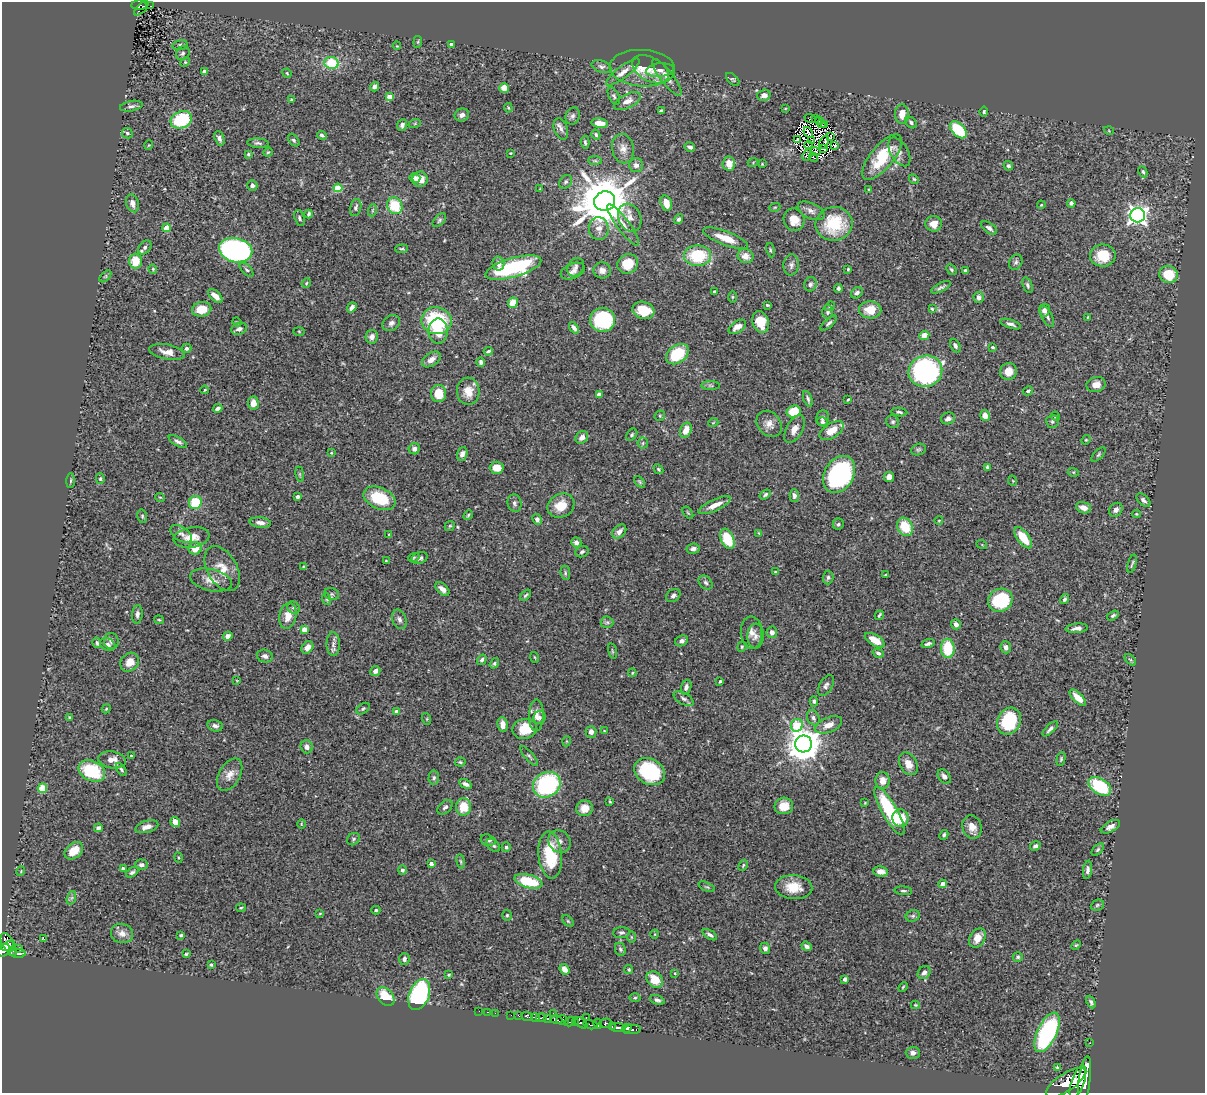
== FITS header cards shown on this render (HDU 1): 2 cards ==
NAXIS1  =                 1203
NAXIS2  =                 1091

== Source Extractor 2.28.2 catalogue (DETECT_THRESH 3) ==
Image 1203 x 1091 px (HDU 1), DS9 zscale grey, 1 PNG px = 1 image px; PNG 1207 x 1095 px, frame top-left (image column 1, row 1091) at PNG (2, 2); each listed source drawn as its Kron ellipse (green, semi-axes under 4 px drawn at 4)
Background 0.847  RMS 0.027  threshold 0.0824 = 3 sigma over >= 5 px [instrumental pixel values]
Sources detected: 479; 4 with non-positive FLUX_AUTO (blend fragments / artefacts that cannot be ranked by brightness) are neither listed nor drawn; the other 475 listed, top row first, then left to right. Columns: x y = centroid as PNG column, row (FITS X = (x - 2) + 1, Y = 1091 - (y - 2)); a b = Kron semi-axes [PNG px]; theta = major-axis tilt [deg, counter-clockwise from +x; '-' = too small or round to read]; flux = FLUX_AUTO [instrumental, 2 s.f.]
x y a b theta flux
139 5 8 4 2 130
151 6 3 2 - 9.5
141 8 9 3 43 55
418 42 6 4 83 2.3
451 44 3 3 - 4.8
180 45 7 5 10 3.6
397 46 4 3 - 1.5
183 53 7 6 - 5.2
185 62 5 4 - 2.1
331 63 7 6 - 63
601 67 10 6 -19 6.2
642 68 33 18 -3 43
650 69 20 11 -29 19
660 70 14 6 6 8.4
204 72 3 3 - 4.9
623 72 20 6 38 14
287 73 5 4 - 2.1
667 77 22 6 -52 14
733 79 8 4 -44 3
375 87 5 4 - 7.1
504 88 5 5 - 19
764 95 6 5 - 11
614 96 9 5 -64 4.6
389 97 4 4 - 26
291 100 4 4 - 2.2
627 101 15 7 26 13
131 106 11 5 11 5.7
508 108 5 4 - 2.4
785 108 3 2 - 1.3
661 111 4 3 - 7.4
984 112 5 4 - 3.5
902 114 10 7 -89 21
462 115 7 6 - 7.7
573 116 9 7 71 5.4
810 118 6 2 -19 1.2
815 119 2 2 - 300
181 120 11 8 23 110
819 120 3 2 - 2.4
911 122 7 5 -42 3.8
415 123 6 4 20 2.2
600 123 8 4 -8 21
821 123 3 2 - 6.1
402 125 6 5 - 5.8
825 125 4 2 - 1
561 129 11 6 -71 8.2
958 130 10 6 -44 82
1109 131 5 3 - 1.5
808 132 6 2 -55 2.4
127 133 5 5 - 3.5
322 135 5 3 - 3.3
596 135 5 4 - 3.1
830 136 4 2 - 1.3
219 138 7 5 -70 5.7
798 139 4 2 - 1.8
294 140 7 4 -51 4.1
811 141 3 2 - 1
585 142 6 4 -86 3.1
824 142 7 2 67 0.64
258 143 11 4 -3 4.8
149 145 5 3 - 1.4
808 145 4 2 - 1.6
834 146 4 2 - 3
690 147 5 4 - 6.4
623 149 15 11 -79 16
824 149 2 2 - 2.3
815 151 5 2 - 2
268 152 5 3 - 1.9
899 152 16 8 -58 11
511 153 3 2 - 1.1
248 154 4 4 - 3.6
807 155 6 3 64 1.4
814 157 5 2 - 3
882 157 27 11 51 74
595 161 7 4 -1 3.4
753 162 5 3 - 1.7
729 164 7 6 - 20
762 164 2 2 - 1.3
636 165 7 7 - 7.2
1008 166 5 4 - 4.4
1143 172 6 4 -63 3.4
415 178 5 4 - 8.3
420 179 7 7 - 17
914 179 5 4 - 2.4
566 182 7 6 - 3.9
252 186 5 5 - 5.1
338 188 4 4 - 70
540 189 4 2 - 1.6
869 190 4 3 - 2
605 201 11 9 22 11000
132 203 9 6 -73 12
666 203 8 5 -73 24
1071 203 4 4 - 4.3
1041 205 4 3 - 1.6
395 206 9 7 -56 61
356 207 9 5 75 4.7
775 207 5 3 - 1.8
373 210 6 4 71 2.4
811 211 14 7 -25 10
309 214 4 3 - 3.6
1138 215 7 7 - 880
299 218 8 5 -72 3.5
630 218 14 11 -65 18
679 219 5 4 - 4.4
439 220 8 5 46 3.8
794 220 11 10 - 24
834 224 18 17 - 85
934 224 8 7 - 16
623 225 25 6 -54 18
167 228 4 4 - 35
599 228 11 10 - 15
989 228 9 5 -36 7.1
726 238 24 7 -21 30
145 247 8 5 52 5.9
401 249 6 4 5 2.6
236 250 17 12 -11 450
770 250 7 3 -79 2.4
697 256 13 10 1 93
746 256 8 7 - 15
1103 256 13 11 2 44
135 261 7 6 - 38
1016 262 8 6 64 5
498 264 7 6 - 10
628 264 10 9 - 37
791 265 10 7 84 6.7
513 267 29 9 16 210
576 267 10 7 57 6.1
153 269 4 4 - 1.9
848 269 3 3 - 2.2
247 270 9 4 -47 3.9
602 270 9 8 - 10
951 270 6 4 -46 2.9
965 270 3 3 - 2.7
573 271 13 7 22 9
1169 274 9 8 - 48
105 276 7 4 45 2.4
306 283 5 4 - 2.4
810 284 7 6 - 4.7
1027 285 8 4 -69 4.1
941 287 11 4 26 5
838 288 4 4 - 3.9
715 292 3 3 - 3.2
857 293 6 5 - 4.9
215 296 9 4 -42 16
732 297 6 4 90 1.9
979 297 5 5 - 7.6
513 303 5 4 - 27
767 305 4 3 - 2.2
830 306 5 4 - 2.1
352 307 5 4 - 8.1
202 309 10 7 11 36
932 309 3 3 - 2.2
643 310 11 8 -17 44
870 310 11 8 -2 32
1044 310 6 5 - 7.3
828 312 7 5 89 4
1047 317 11 5 -62 6.2
1088 317 3 2 - 1.6
603 320 12 12 - 160
436 321 15 13 -10 150
237 322 5 4 - 1.9
761 322 11 8 -75 32
391 323 9 7 36 7.3
829 323 10 4 41 3.9
1010 324 11 4 -18 6.1
737 327 10 5 32 13
574 328 6 4 -54 6.9
239 329 8 6 16 7.2
299 331 5 4 - 1.9
438 331 12 9 90 29
924 335 5 4 - 16
372 337 7 6 - 10
955 346 7 4 -64 4.2
993 347 3 3 - 2.3
186 348 5 4 - 4.1
488 351 4 3 - 3.1
167 352 18 7 -11 16
677 354 12 9 37 78
431 359 10 6 33 13
481 362 4 4 - 4.4
925 371 17 15 21 300
1008 372 8 8 - 18
711 385 9 4 -1 4
1096 385 10 7 14 14
205 390 4 3 - 1.6
468 391 14 11 -85 24
1028 391 5 4 - 4
438 393 8 7 - 36
599 394 4 4 - 7.9
808 399 8 4 -70 3.9
848 400 3 2 - 1.9
253 403 6 5 - 16
218 408 5 4 - 5.6
794 411 7 6 - 55
899 412 8 4 -7 3.9
660 416 5 5 - 2.8
985 416 6 5 - 15
1055 416 5 4 - 2.4
823 418 8 6 88 5.5
948 418 7 6 - 7
1052 421 6 6 - 3.8
822 422 6 4 -15 3.7
893 422 7 6 - 3.5
713 423 5 3 - 1.5
769 424 14 11 -49 16
794 429 15 8 62 14
686 430 8 5 67 21
832 431 14 7 33 31
632 435 6 4 52 3.2
582 437 7 5 46 10
1086 440 5 4 - 2.1
178 442 10 4 -31 6.2
643 443 5 5 - 3.1
414 449 5 5 - 6.2
918 449 7 5 17 3.7
331 453 3 3 - 1.7
462 454 7 5 70 6.5
1098 455 9 4 45 3.2
987 467 4 3 - 2.9
497 468 7 6 - 24
659 469 5 4 - 2.6
1073 472 5 3 - 2
300 474 8 4 -82 2.4
839 474 20 14 58 300
889 477 5 5 - 9.9
100 479 5 4 - 2.4
71 481 7 4 88 2.7
1013 481 5 3 - 1.5
640 482 7 4 -49 2.8
765 495 6 4 34 3.7
794 496 6 4 -87 6.2
160 497 5 3 - 1.6
297 497 3 3 - 5.6
379 498 17 10 -24 79
1143 500 8 5 -41 4.9
195 502 6 6 - 66
514 503 9 7 -76 5.7
715 505 18 5 25 22
561 506 14 11 30 31
1084 508 8 5 -16 13
1116 510 7 6 - 8.6
688 513 7 3 -54 2.2
1136 514 4 3 - 1.8
468 515 5 4 - 2.4
142 516 7 5 -77 2.9
537 519 5 4 - 5.3
939 520 4 3 - 1.3
260 523 11 5 -5 9
838 524 6 5 - 3.6
450 526 5 4 - 2.3
905 527 9 7 -61 52
619 532 8 5 46 9.6
759 533 4 4 - 1.8
181 534 12 7 -34 7.7
389 535 4 3 - 1.9
192 537 18 10 9 25
1023 538 12 6 -53 40
727 539 10 6 -66 63
576 542 5 5 - 7.1
982 545 5 3 - 1.7
195 548 7 6 - 23
693 549 7 5 8 6.5
582 552 7 5 22 4.1
414 557 5 3 - 2.1
420 558 8 6 20 6.9
386 561 3 3 - 1.7
1132 564 9 2 74 2.6
304 566 3 3 - 2
222 569 24 15 -60 33
776 572 3 3 - 2.1
565 573 7 5 -83 3.1
885 575 4 2 - 1.6
828 577 7 5 88 3.7
211 580 21 10 -13 20
706 583 8 6 -44 4.8
442 589 8 5 -42 9.7
332 594 8 6 -22 4.1
525 595 6 3 47 3.2
673 596 8 6 35 6.5
326 599 6 3 -71 2.4
1065 599 5 3 - 3.6
1000 600 13 11 29 110
294 608 6 5 - 4.5
137 614 9 5 85 7
879 615 5 2 - 2.3
1113 615 6 4 32 3.3
288 616 13 8 78 20
399 619 10 7 -70 6.6
159 620 5 4 - 2.1
607 622 6 6 - 3.9
956 624 5 5 - 8.7
1077 628 11 4 5 7.9
305 630 4 4 - 32
751 632 16 11 -88 14
772 632 6 5 - 9
228 636 5 4 - 9.7
756 636 12 8 86 12
875 640 11 5 -30 22
111 641 8 7 - 6.2
682 641 7 5 28 5.9
97 643 5 4 - 3.5
333 644 12 6 -90 8.1
928 644 6 3 16 4.4
108 645 8 6 -24 5.4
307 647 7 5 50 12
742 647 5 4 - 2.6
1006 647 6 5 - 6.4
948 648 9 7 -87 64
612 651 8 3 -77 2.2
878 653 6 4 -20 4.4
265 656 8 6 -13 6.4
534 657 5 3 - 1.7
482 660 5 4 - 4.2
1130 660 7 4 -44 2.8
130 662 10 8 45 23
494 663 6 4 53 3.2
375 671 5 5 - 7.5
632 673 4 4 - 1.7
237 681 4 2 - 1.3
720 681 4 3 - 2.4
826 685 11 6 59 6.4
686 687 7 5 72 6.9
1078 698 10 5 -45 19
684 699 11 5 -30 6.5
814 701 5 4 - 3.5
106 709 4 3 - 1.8
363 709 7 5 37 3.2
396 711 4 4 - 8.1
536 715 16 7 88 13
69 717 3 3 - 2.7
539 717 7 6 - 3.7
813 718 8 6 -64 5.7
427 719 6 4 -72 2.1
1009 721 14 11 61 120
502 724 7 5 -85 11
797 725 6 6 - 67
828 725 14 7 21 15
215 726 8 5 -13 5.9
525 729 12 10 13 41
1050 729 10 4 44 5.4
604 731 3 3 - 1.4
591 732 6 5 - 10
567 741 5 3 - 1.5
804 744 8 8 - 3900
307 747 6 6 - 7.7
131 756 4 3 - 3
529 756 13 4 -48 4
1061 759 7 4 76 3
112 760 14 8 -9 18
460 762 5 4 - 2.4
908 764 12 8 -60 17
121 769 7 4 -56 3.9
92 771 14 10 -25 96
650 772 16 12 -29 130
230 775 18 10 60 18
944 776 8 5 -54 7
434 778 7 5 86 3.8
883 780 8 7 - 17
465 784 7 4 -29 5.5
547 785 14 12 31 250
1100 786 13 7 -33 110
42 788 5 4 - 77
610 801 4 3 - 1.9
865 803 3 3 - 1.4
784 806 9 8 - 23
445 807 9 5 42 5.1
464 807 8 7 - 38
584 808 8 7 - 15
889 811 27 7 -61 130
900 818 9 8 - 39
175 822 5 4 - 15
301 824 5 3 - 1.6
147 827 12 6 16 11
972 827 12 9 -73 17
1110 827 10 5 29 8
98 828 4 4 - 5.1
944 835 5 4 - 3.7
353 839 7 5 39 3.6
488 840 7 5 -16 4.9
559 841 12 10 -44 12
493 845 8 5 -45 5
1035 846 5 4 - 4.8
506 847 5 4 - 5.1
1098 850 7 4 45 3.2
74 851 10 7 38 25
550 855 23 12 -84 86
178 858 5 4 - 2
461 861 7 3 -80 2.5
431 864 4 3 - 7.9
141 865 6 5 - 5.6
743 865 6 4 64 2.5
123 869 4 4 - 5.1
402 870 5 4 - 5.3
1087 870 9 4 82 6.3
21 871 5 3 - 1.5
881 871 7 5 -7 13
132 872 7 4 32 4.2
528 881 14 6 -15 76
943 884 4 4 - 17
707 887 9 4 -21 3.2
794 887 18 12 -5 38
903 891 9 4 -5 3.5
71 898 7 4 70 4.1
1097 905 7 5 23 3.2
241 908 5 3 - 1.9
376 910 4 4 - 2.6
320 913 4 3 - 1.5
507 915 5 4 - 2.7
913 916 7 5 21 4.1
568 921 7 4 -45 2.4
122 933 11 9 -16 12
622 933 8 5 3 4.5
655 934 4 3 - 1.3
181 935 3 3 - 2.5
710 935 8 4 -32 5.7
631 937 6 3 -89 2
977 938 10 7 59 21
43 939 3 2 - 1.5
7 942 10 6 -64 480
1076 945 5 3 - 2.1
8 946 7 4 20 420
807 946 5 4 - 6.5
765 948 5 5 - 7.5
18 949 2 2 - 8.1
620 949 7 5 -65 3.5
3 950 7 5 46 580
12 951 5 4 - 56
18 954 8 3 1 200
186 954 4 3 - 2.2
1018 957 5 5 - 3.3
404 959 6 5 - 5.2
211 965 3 2 - 2
565 969 6 4 -54 12
629 969 4 4 - 2.5
924 972 7 5 46 6.2
675 973 4 4 - 1.7
449 975 4 3 - 1.7
845 979 4 3 - 7.2
655 980 9 7 -40 37
903 987 5 3 - 2
419 994 16 10 68 280
385 997 11 7 -47 51
635 998 5 3 - 2.1
657 1000 8 4 -20 4.5
1091 1002 6 4 -64 4.4
915 1005 4 3 - 2
479 1011 2 2 - 5.3
488 1012 3 2 - 15
495 1013 2 2 - 6.3
553 1014 3 2 - 70
511 1015 2 2 - 8
519 1016 3 2 - 22
527 1016 6 3 -22 140
586 1017 3 2 - 120
536 1018 4 3 - 520
541 1018 5 3 - 380
548 1019 4 3 - 580
556 1020 6 3 -15 430
562 1020 6 5 - 1300
570 1022 6 4 28 200
575 1023 3 3 - 67
581 1023 7 4 -38 410
606 1023 6 4 2 310
598 1024 5 3 - 250
590 1025 7 3 -13 260
612 1027 4 2 - 130
618 1028 8 4 -5 600
627 1028 5 3 - 810
632 1030 9 4 5 440
1047 1032 21 9 64 280
1090 1043 2 2 - 8.6
913 1053 7 6 - 6.5
1058 1068 4 3 - 2.6
1084 1081 25 6 82 3900
1066 1082 23 8 33 4500
1078 1082 17 6 70 4000
At the frame edge (FLAGS 8, measured only in part): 1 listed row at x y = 3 950
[4 non-positive-flux detections neither listed nor drawn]